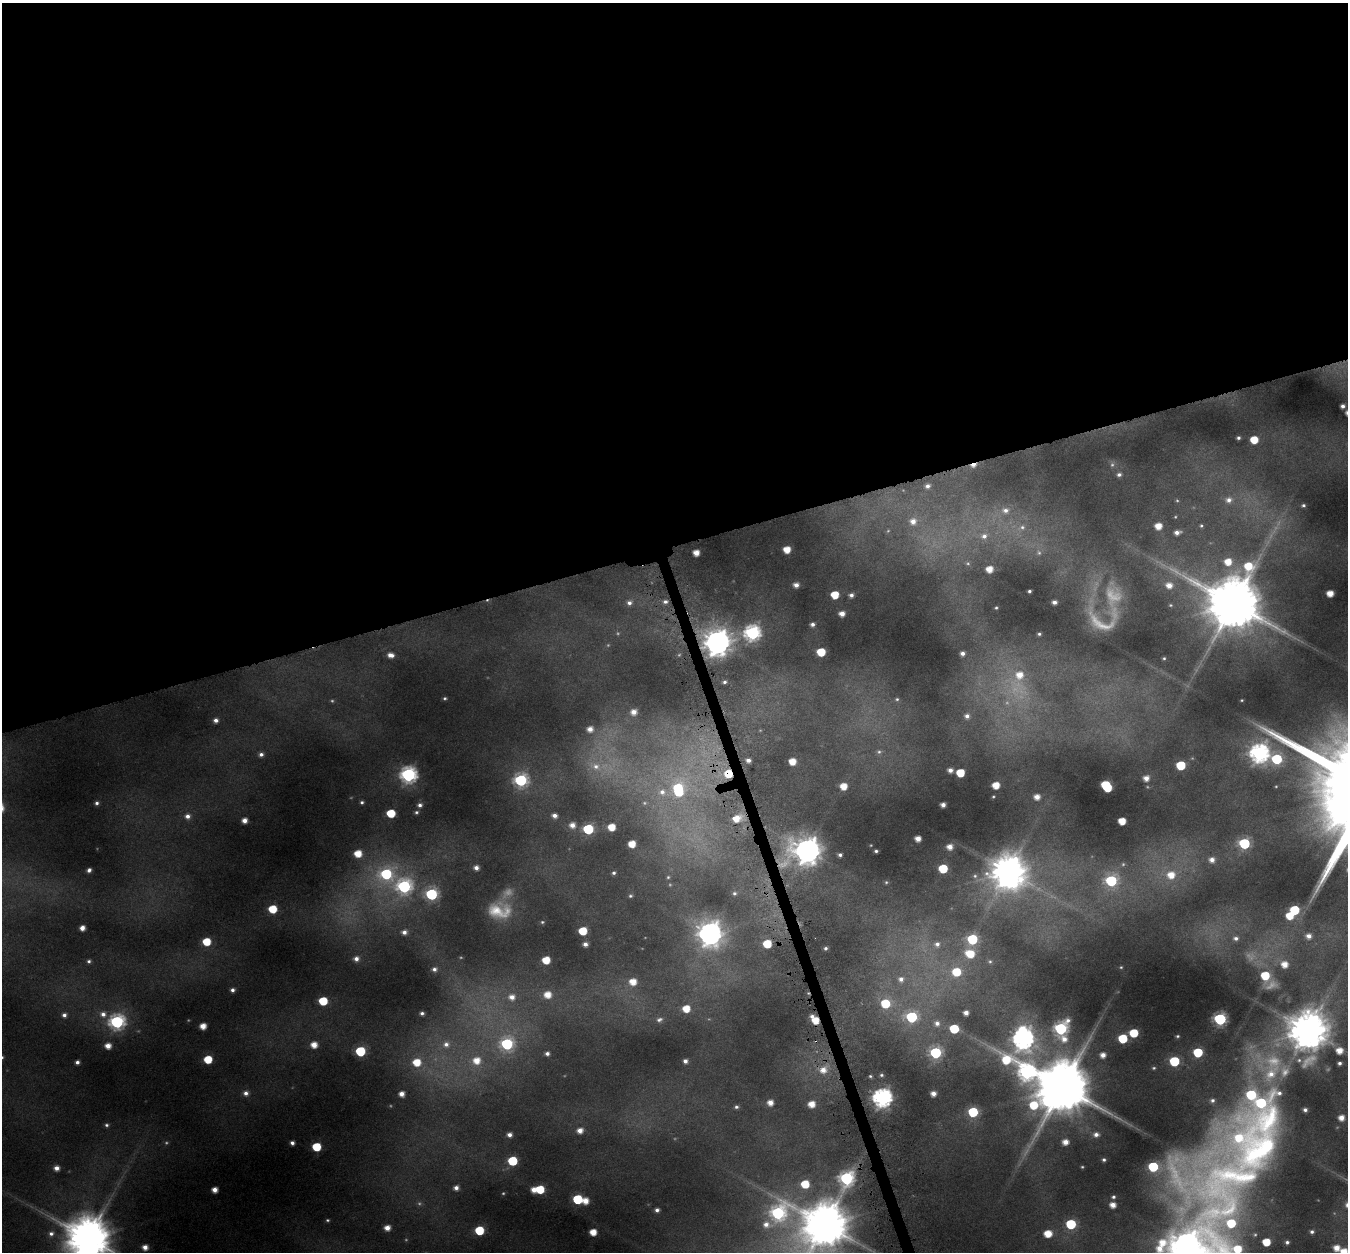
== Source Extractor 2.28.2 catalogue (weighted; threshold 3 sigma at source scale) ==
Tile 2 of 4 x 4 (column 2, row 1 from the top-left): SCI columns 1351-2696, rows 3825-5074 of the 5428 x 5208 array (HDU 1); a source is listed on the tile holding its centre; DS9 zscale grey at full resolution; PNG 1350 x 1254 px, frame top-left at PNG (2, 3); no overlay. Shown black and unused: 44% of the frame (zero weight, under 4 of 8 exposures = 2% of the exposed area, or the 3 px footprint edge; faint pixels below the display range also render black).
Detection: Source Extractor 2.28.2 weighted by HDU 2 'WHT'; one run over the whole footprint, this tile lists its part. Background 0.0428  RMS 0.0094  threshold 0.0383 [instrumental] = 3 sigma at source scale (4.09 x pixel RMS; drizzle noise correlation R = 1.36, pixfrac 0.8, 0.0396/0.0396 arcsec/px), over >= 5 px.
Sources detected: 273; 34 too faint to see at this stretch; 1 inside a brighter object's white glare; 2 cosmic-ray / hot-pixel residue — not listed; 1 inside a brighter listed object's ellipse — not listed separately; the other 235 listed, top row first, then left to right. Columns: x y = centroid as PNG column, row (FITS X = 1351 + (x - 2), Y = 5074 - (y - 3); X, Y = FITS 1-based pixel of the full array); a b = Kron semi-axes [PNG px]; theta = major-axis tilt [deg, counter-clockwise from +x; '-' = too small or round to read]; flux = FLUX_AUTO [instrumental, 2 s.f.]
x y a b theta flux
1343 406 4 4 - 4
1238 438 4 4 - 2.4
1254 440 6 5 - 24
1119 474 6 5 - 3.4
927 486 5 4 - 3.7
1229 500 11 9 8 9.5
1303 505 5 4 - 2.1
1005 510 11 9 4 8.5
913 521 8 7 - 8.8
1158 526 5 5 - 15
1201 526 4 4 - 1.5
1022 527 11 9 23 7.7
1177 532 6 4 11 5.7
984 536 10 8 8 6.5
787 550 5 5 - 18
696 553 5 5 - 12
1228 562 7 6 - 16
989 569 5 5 - 14
796 585 5 4 - 6.4
1169 585 8 7 - 11
1029 591 3 3 - 1.8
1330 593 5 5 - 14
835 595 6 5 - 28
851 595 5 5 - 4.5
665 602 7 6 - 3.6
1054 602 4 4 - 4.5
629 603 6 6 - 4.3
1233 603 17 17 - 7100
996 608 3 3 - 1.1
842 614 5 4 - 8.9
812 624 4 4 - 3.7
752 633 7 7 - 310
1039 634 3 3 - 1.6
717 642 9 9 - 1300
821 652 6 5 - 34
962 653 4 4 - 4.2
390 655 6 4 -12 7.2
1164 658 3 3 - 1.4
1018 681 60 29 85 96
724 682 5 5 - 2.5
445 698 4 3 - 1.5
897 699 5 5 - 1.6
1242 700 3 2 - 0.86
633 712 7 6 - 8.9
967 716 7 7 - 5.1
216 720 5 5 - 5
590 729 7 7 - 9.8
879 752 8 6 -8 2.7
1259 753 8 8 - 470
261 754 6 5 - 4
1277 759 7 7 - 75
748 760 5 5 - 5.1
792 761 5 5 - 18
1181 765 6 6 - 47
596 766 32 15 -24 36
950 770 5 4 - 5.4
960 773 6 5 - 32
728 774 6 6 - 28
408 775 7 7 - 310
1146 778 5 5 - 8.4
521 780 7 7 - 170
996 785 5 5 - 18
843 786 5 5 - 17
1106 786 8 5 -51 75
678 788 9 7 28 56
662 792 11 9 -2 8.9
993 796 3 3 - 0.97
1037 797 5 5 - 8.8
362 802 4 4 - 2
97 803 5 5 - 2.9
420 805 5 5 - 3.5
943 805 4 4 - 5.9
416 812 4 4 - 1.8
391 813 6 5 - 35
554 815 5 4 - 5.1
187 816 6 6 - 5.7
736 818 9 7 22 17
244 820 5 4 - 8.1
1122 821 5 5 - 21
572 825 5 5 - 8
611 827 5 5 - 19
588 829 6 6 - 96
918 838 5 5 - 10
1244 843 6 6 - 110
632 844 5 5 - 18
950 847 5 5 - 9.1
807 851 11 9 9 1400
876 851 4 3 - 2
358 853 6 5 - 19
840 855 4 3 - 2.8
1212 860 7 6 - 7.2
476 868 5 5 - 5.9
943 869 6 5 - 45
89 870 5 4 - 3.5
1008 872 11 11 - 2500
614 873 5 4 - 2.4
386 874 9 9 - 95
1171 875 10 9 - 20
975 876 7 6 - 2.6
668 877 4 4 - 1.3
1111 881 7 7 - 110
886 882 5 5 - 1.4
404 886 8 7 - 220
734 893 8 7 - 3.4
431 894 7 6 - 140
630 896 5 5 - 1.8
272 909 6 5 - 31
499 910 23 16 -5 32
1294 910 6 6 - 52
1290 916 6 5 - 24
542 922 4 3 - 1.2
82 928 5 5 - 7.4
583 931 6 5 - 33
404 932 5 5 - 5
710 934 10 10 - 990
1309 936 7 6 - 7.8
1236 938 7 7 - 4.6
972 939 6 6 - 78
206 942 6 5 - 29
585 944 4 4 - 5.1
767 944 6 6 - 34
937 944 8 8 - 6
825 948 3 3 - 2
970 953 9 7 -15 30
356 959 6 5 - 5.6
546 960 6 5 - 24
89 961 5 5 - 2.4
990 961 6 6 - 2
1284 964 7 7 - 14
1121 967 3 3 - 1
434 969 6 5 - 3.4
956 972 7 7 - 35
1265 976 7 6 - 34
901 979 8 8 - 6.2
633 982 7 6 - 16
1271 985 15 9 11 9
232 990 4 4 - 3.5
547 995 6 6 - 15
512 997 8 7 - 8.8
323 1001 6 5 - 37
885 1003 7 6 - 44
686 1009 6 5 - 19
422 1013 4 3 - 2.7
966 1013 4 4 - 6.7
103 1014 9 8 - 7.4
64 1015 6 5 - 4.2
911 1017 7 6 - 120
1220 1019 6 6 - 170
659 1020 8 6 19 3.2
815 1020 6 5 - 20
117 1022 8 7 - 240
937 1023 7 7 - 5.7
203 1026 5 5 - 12
1061 1028 8 7 - 190
954 1029 6 6 - 48
1308 1030 13 12 - 3400
1134 1033 6 5 - 36
1178 1036 3 3 - 1.4
1123 1038 6 6 - 44
1023 1039 22 10 52 730
1064 1039 10 9 - 12
446 1044 10 9 - 8.8
507 1044 7 7 - 140
314 1045 6 6 - 14
108 1046 5 5 - 10
360 1051 6 6 - 65
1339 1051 7 6 - 14
1198 1052 6 6 - 52
547 1053 4 4 - 3.8
935 1053 7 6 - 120
1103 1055 5 5 - 8
2 1057 5 4 - 1.8
208 1059 6 5 - 30
476 1060 9 9 - 17
685 1061 4 4 - 4.7
1174 1061 6 6 - 70
77 1062 4 4 - 3.8
417 1062 7 7 - 25
1340 1063 5 4 - 3
1154 1068 5 4 - 1.3
823 1070 9 8 - 12
1027 1072 11 10 - 320
881 1075 5 5 - 2
870 1076 4 4 - 1.6
1062 1087 19 15 37 8000
246 1093 6 6 - 5.5
401 1094 5 5 - 8.3
933 1094 5 5 - 7.6
882 1098 7 7 - 530
1212 1100 8 7 - 4
770 1103 5 5 - 10
811 1104 6 5 - 15
736 1107 5 4 - 2.4
1305 1110 4 4 - 3.7
973 1112 6 6 - 76
1341 1118 6 5 - 10
106 1125 5 5 - 2.3
580 1130 5 5 - 8.8
1096 1134 7 6 - 5.8
509 1135 5 4 - 5.3
1065 1142 6 5 - 11
292 1143 4 4 - 4.1
316 1147 6 5 - 40
1104 1160 4 3 - 2.1
512 1161 6 6 - 58
1153 1167 6 6 - 72
56 1168 5 5 - 6.9
846 1178 9 7 67 230
805 1184 6 6 - 30
456 1188 6 6 - 6
540 1189 6 6 - 36
215 1190 5 5 - 9.2
534 1190 5 5 - 9.6
1113 1197 4 3 - 1.9
577 1199 6 6 - 66
585 1201 5 5 - 13
1113 1205 5 5 - 9.5
657 1210 4 4 - 3.3
778 1213 14 9 39 240
327 1220 4 4 - 1.5
1231 1223 6 6 - 33
1071 1224 6 6 - 64
824 1225 15 12 36 4800
387 1228 6 5 - 9.9
479 1230 6 6 - 45
593 1232 5 5 - 16
1312 1232 4 3 - 2.3
1048 1233 6 5 - 21
51 1234 8 7 - 4.6
88 1238 13 13 - 4600
1266 1242 5 5 - 25
1287 1242 4 3 - 1.9
145 1247 5 5 - 8.2
1337 1248 5 5 - 11
1344 1251 6 5 - 16
Overlapping masked pixels (flux is a lower limit): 4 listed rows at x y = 717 642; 728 774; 807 851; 815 1020
Isophote crosses this tile's border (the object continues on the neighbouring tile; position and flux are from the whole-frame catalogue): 4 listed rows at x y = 2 1057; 824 1225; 88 1238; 1344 1251
Unlisted compact peaks at least as high as the median listed source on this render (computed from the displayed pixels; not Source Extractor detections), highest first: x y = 1249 1092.